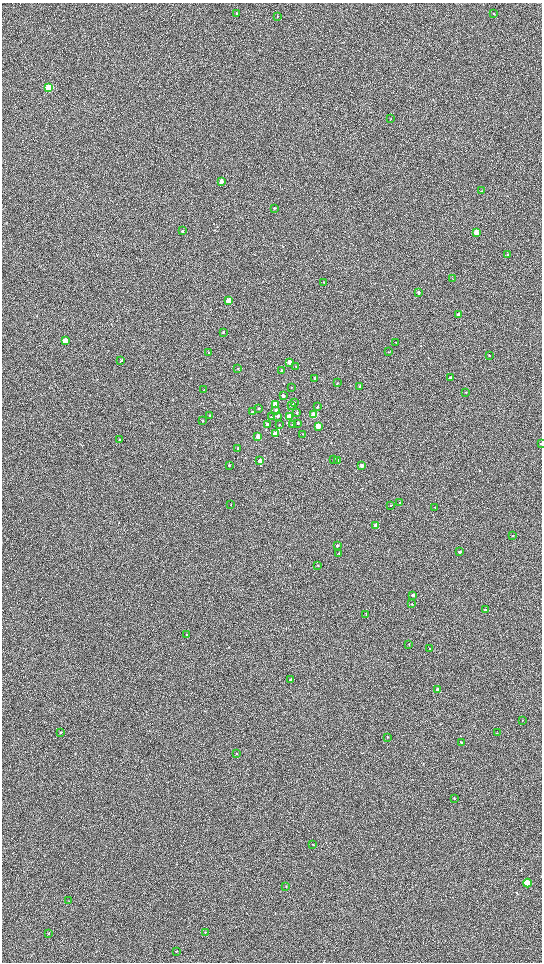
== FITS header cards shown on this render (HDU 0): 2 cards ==
NAXIS1  =                 1080 / length of data axis 1
NAXIS2  =                 1920 / length of data axis 2

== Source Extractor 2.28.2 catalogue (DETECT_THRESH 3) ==
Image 1080 x 1920 px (HDU 0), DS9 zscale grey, zoomed out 1/2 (1 PNG px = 2 x 2 image px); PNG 544 x 964 px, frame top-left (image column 1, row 1919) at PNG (2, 3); each listed source drawn as its Kron ellipse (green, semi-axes under 4 px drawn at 4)
Background 603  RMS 57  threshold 172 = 3 sigma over >= 5 px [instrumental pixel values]
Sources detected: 99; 1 cannot appear on this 1/2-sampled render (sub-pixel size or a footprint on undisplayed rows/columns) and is neither listed nor drawn; the other 98 listed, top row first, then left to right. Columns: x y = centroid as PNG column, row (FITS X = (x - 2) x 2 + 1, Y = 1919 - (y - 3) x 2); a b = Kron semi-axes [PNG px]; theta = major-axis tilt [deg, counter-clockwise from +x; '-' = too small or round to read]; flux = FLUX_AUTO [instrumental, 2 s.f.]
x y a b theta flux
237 13 3 2 - 12000
494 13 3 2 - 9000
277 16 3 2 - 9700
49 88 4 3 - 960000
391 118 3 2 - 5300
221 181 3 3 - 90000
482 191 2 2 - 5000
274 208 3 2 - 9300
182 231 3 3 - 16000
476 232 3 3 - 220000
508 255 3 2 - 13000
452 279 3 2 - 4600
324 282 3 2 - 3700
418 292 3 3 - 25000
228 301 3 3 - 230000
459 315 3 2 - 120000
223 332 3 3 - 9900
65 341 4 3 - 240000
395 342 2 2 - 3600
209 352 3 3 - 8000
388 352 2 2 - 3300
489 356 2 2 - 6300
121 361 3 3 - 12000
289 362 3 2 - 79000
296 366 3 3 - 12000
238 369 3 2 - 6800
282 370 2 2 - 17000
315 378 3 2 - 38000
450 378 3 2 - 33000
337 383 3 2 - 6900
360 386 3 2 - 11000
291 387 3 2 - 8100
204 390 3 2 - 8200
466 393 3 2 - 3600
283 396 3 3 - 35000
294 403 3 3 - 14000
275 405 3 3 - 210000
291 405 3 3 - 15000
317 407 3 2 - 11000
258 408 3 2 - 12000
276 411 3 3 - 54000
252 412 2 2 - 11000
297 413 3 3 - 12000
210 415 2 2 - 8900
314 415 3 3 - 500000
278 416 3 3 - 27000
290 416 3 3 - 320000
271 417 3 2 - 6100
203 421 2 2 - 7000
298 423 2 2 - 13000
293 424 3 2 - 17000
267 425 3 3 - 43000
279 425 3 2 - 6500
318 426 3 3 - 210000
275 434 3 3 - 160000
303 434 2 2 - 4200
258 436 3 3 - 87000
120 440 3 3 - 19000
541 444 2 2 - 7200
238 448 3 2 - 9800
333 459 3 3 - 11000
337 460 3 3 - 11000
260 461 3 3 - 59000
229 465 3 2 - 11000
362 466 3 2 - 75000
400 503 2 2 - 7700
231 504 3 2 - 4100
391 505 2 2 - 5900
435 507 3 2 - 5200
376 525 3 3 - 110000
513 536 3 2 - 6300
337 545 3 2 - 16000
460 552 3 2 - 28000
339 553 2 2 - 5900
318 565 2 2 - 6800
413 595 2 2 - 33000
412 604 3 3 - 8600
485 610 3 2 - 7700
366 615 3 2 - 4500
186 635 3 2 - 14000
409 644 3 2 - 5200
430 649 3 2 - 8200
290 680 3 2 - 31000
437 690 3 2 - 51000
522 720 3 2 - 5400
61 732 2 2 - 8900
497 733 3 2 - 5600
388 737 2 2 - 4500
461 742 3 3 - 10000
236 754 3 2 - 7400
454 798 3 2 - 6400
313 844 3 2 - 4300
527 883 4 3 - 380000
286 887 3 2 - 4300
69 901 3 2 - 3200
205 932 3 2 - 4900
49 934 2 2 - 4800
176 951 3 2 - 5100
At the frame edge (FLAGS 8, measured only in part): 1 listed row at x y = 541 444
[1 sub-pixel or undisplayed-footprint detection neither listed nor drawn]